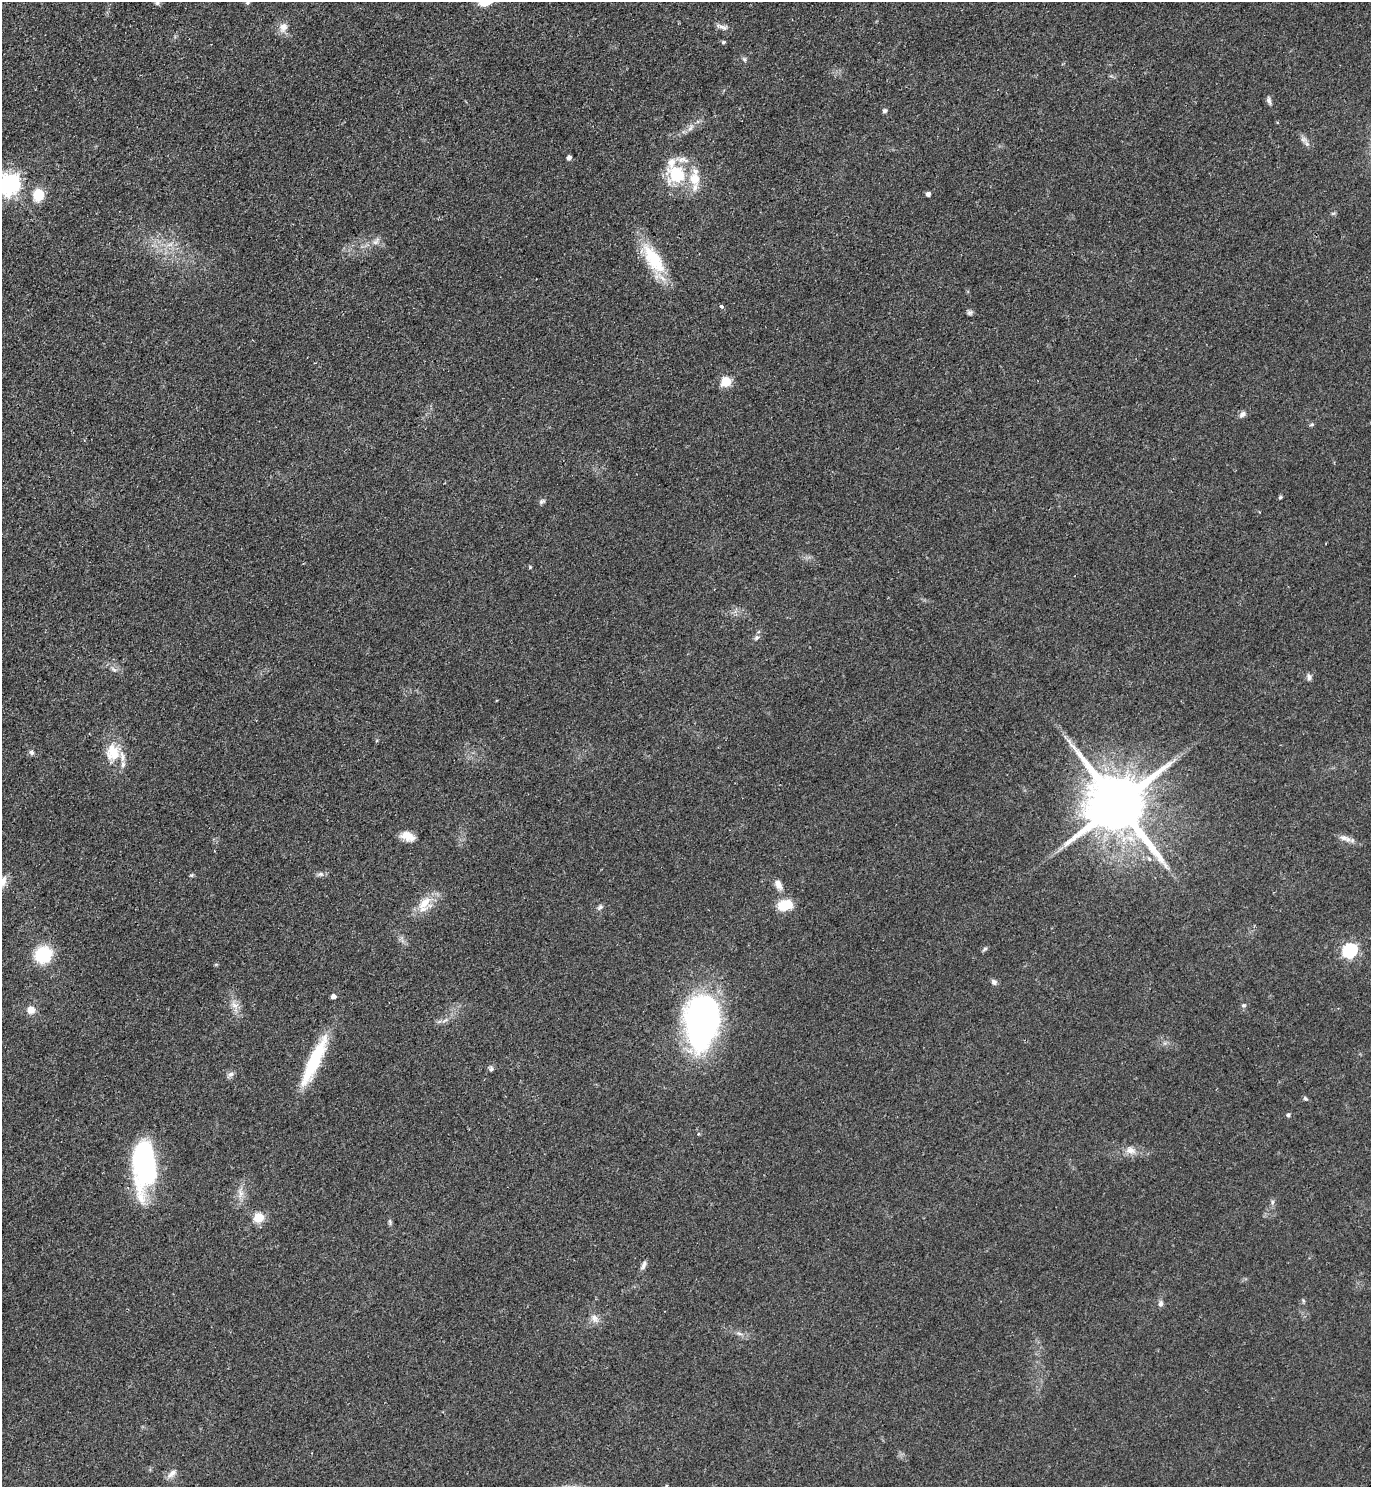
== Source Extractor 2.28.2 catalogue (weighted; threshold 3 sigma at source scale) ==
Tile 11 of 4 x 4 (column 3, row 3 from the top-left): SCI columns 3052-4420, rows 1491-2975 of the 5958 x 5961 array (HDU 1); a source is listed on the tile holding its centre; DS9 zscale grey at full resolution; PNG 1373 x 1489 px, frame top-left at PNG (2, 2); no overlay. Shown black and unused: <1% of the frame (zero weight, under 2 of 3 exposures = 1% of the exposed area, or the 3 px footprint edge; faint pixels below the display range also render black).
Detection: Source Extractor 2.28.2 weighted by HDU 2 'WHT'; one run over the whole footprint, this tile lists its part. Background 0.0796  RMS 0.0079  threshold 0.0355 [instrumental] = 3 sigma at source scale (4.5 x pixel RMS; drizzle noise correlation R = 1.50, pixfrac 1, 0.05/0.05 arcsec/px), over >= 5 px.
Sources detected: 70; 1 inside a brighter listed object's ellipse — not listed separately; the other 69 listed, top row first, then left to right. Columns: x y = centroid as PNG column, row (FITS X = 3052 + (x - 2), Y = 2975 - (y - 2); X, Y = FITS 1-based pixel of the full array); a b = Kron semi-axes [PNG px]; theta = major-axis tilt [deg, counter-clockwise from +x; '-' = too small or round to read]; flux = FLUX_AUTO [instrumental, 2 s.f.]
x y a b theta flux
157 2 8 6 89 2
247 3 5 5 - 1.1
283 27 14 11 65 6.6
723 27 15 6 -13 3.4
723 42 4 4 - 1.3
744 59 6 5 - 1.6
1269 101 10 5 -76 2.4
885 111 5 5 - 2.3
690 128 9 6 60 2.9
1307 144 7 4 -19 1.7
569 158 4 4 - 3.2
671 163 21 11 71 11
677 174 8 7 - 62
694 179 16 14 -65 16
8 184 8 8 - 490
928 194 4 4 - 3.2
38 195 11 10 - 20
376 241 13 6 46 3.8
170 244 7 4 19 2.3
654 259 43 17 -57 37
721 307 5 3 - 2.2
969 312 7 6 - 1.9
726 381 6 5 - 45
1242 414 9 7 37 3
1312 424 7 3 19 1
1280 497 5 4 - 1.1
542 501 9 5 23 1.8
530 567 5 4 - 0.83
756 638 7 6 - 2
114 669 9 3 -45 1.6
1309 677 9 5 -81 2.4
31 752 7 6 - 2
113 753 24 20 -86 21
1118 804 18 15 -50 7500
408 836 17 10 -21 9.7
1343 838 14 8 -9 4.6
321 874 8 6 -20 2.2
191 875 5 5 - 1.1
778 884 12 8 -61 5.4
424 904 26 13 62 14
785 905 15 10 13 20
600 907 8 6 31 2.1
985 949 7 5 36 1.5
1349 950 6 6 - 140
43 955 15 13 27 43
994 982 8 7 - 2.5
333 996 4 4 - 3.8
235 1005 11 8 -38 5.3
1243 1005 8 4 0 1.3
31 1010 8 7 - 7.2
445 1020 9 3 32 2
702 1021 49 30 87 260
314 1061 61 13 65 47
491 1068 7 5 -86 1.8
231 1074 9 6 16 2.6
1305 1099 6 5 - 1.3
1288 1115 5 5 - 1.3
1130 1150 14 9 -12 6.6
144 1165 51 21 89 130
241 1194 11 7 80 4.8
1272 1202 7 4 89 1.7
259 1217 5 5 - 45
390 1222 8 4 -89 1.5
643 1265 13 5 63 3
1161 1304 9 6 79 2.6
594 1318 12 8 -68 4.6
739 1334 9 4 -9 2.1
172 1474 15 7 41 4.6
666 1486 4 4 - 0.85
Isophote crosses this tile's border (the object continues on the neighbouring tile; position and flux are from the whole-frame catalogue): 3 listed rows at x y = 157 2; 8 184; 666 1486